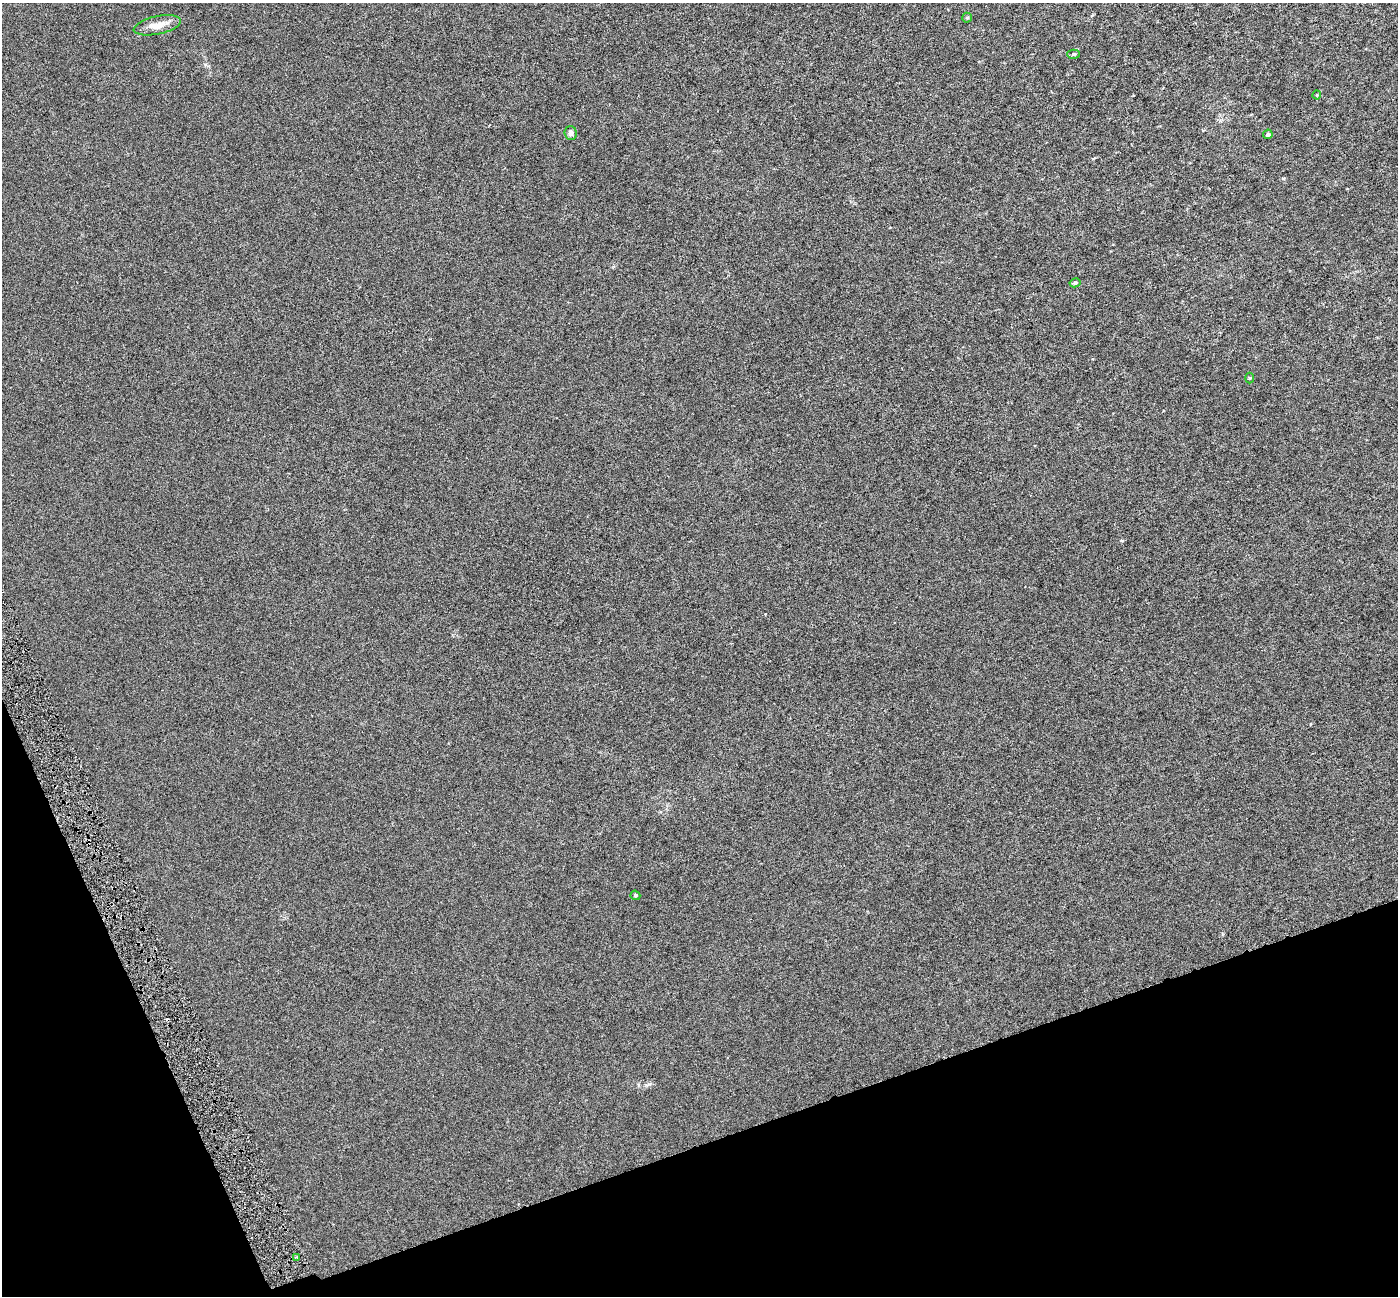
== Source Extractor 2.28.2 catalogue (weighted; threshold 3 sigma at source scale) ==
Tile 14 of 4 x 4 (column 2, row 4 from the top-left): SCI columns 1400-2795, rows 144-1437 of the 5589 x 5407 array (HDU 1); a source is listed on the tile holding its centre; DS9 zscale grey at full resolution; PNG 1400 x 1298 px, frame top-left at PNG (2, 3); each listed source drawn as its Kron ellipse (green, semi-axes under 4 px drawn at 4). Shown black and unused: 17% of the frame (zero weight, under 3 of 6 exposures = <1% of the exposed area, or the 3 px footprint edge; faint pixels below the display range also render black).
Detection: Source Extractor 2.28.2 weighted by HDU 2 'WHT'; one run over the whole footprint, this tile lists its part. Background 6.72e-04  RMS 0.0026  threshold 0.0105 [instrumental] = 3 sigma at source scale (4.09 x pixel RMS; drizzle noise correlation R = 1.36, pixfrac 0.8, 0.0396/0.0396 arcsec/px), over >= 5 px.
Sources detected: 10; all 10 listed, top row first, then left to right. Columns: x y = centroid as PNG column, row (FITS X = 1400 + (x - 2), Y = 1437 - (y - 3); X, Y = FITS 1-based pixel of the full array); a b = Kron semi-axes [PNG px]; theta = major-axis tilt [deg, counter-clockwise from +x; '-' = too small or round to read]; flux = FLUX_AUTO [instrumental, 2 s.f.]
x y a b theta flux
967 18 5 4 - 0.28
157 25 24 9 12 2.7
1074 54 6 4 -1 0.38
1317 95 4 4 - 0.21
571 133 7 6 - 0.73
1268 134 5 4 - 0.39
1075 283 5 4 - 0.39
1249 378 5 3 - 0.21
635 895 5 4 - 0.34
296 1257 3 3 - 0.27
Unlisted compact peaks at least as high as the median listed source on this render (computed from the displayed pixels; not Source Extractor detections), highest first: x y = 649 1084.